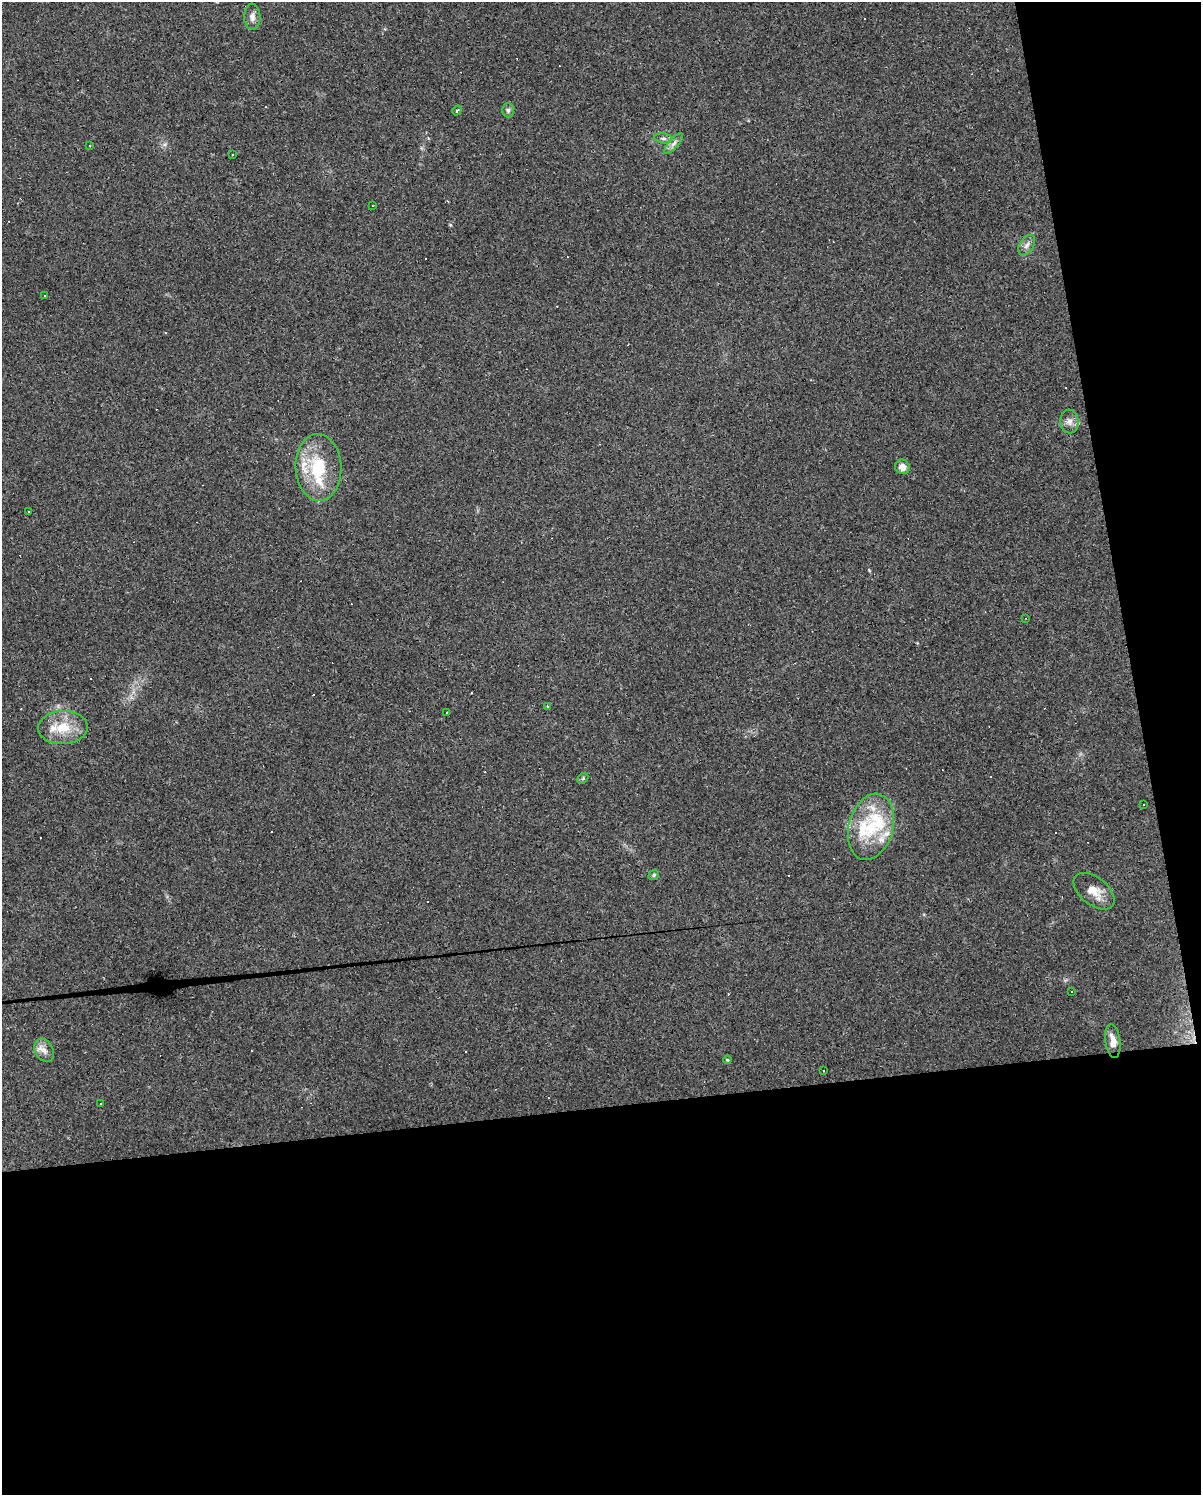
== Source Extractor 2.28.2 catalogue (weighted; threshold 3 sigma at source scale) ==
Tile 12 of 4 x 3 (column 4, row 3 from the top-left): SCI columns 3597-4795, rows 20-1512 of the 4795 x 4562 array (HDU 1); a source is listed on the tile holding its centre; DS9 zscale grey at full resolution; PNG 1203 x 1497 px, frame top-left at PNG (2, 2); each listed source drawn as its Kron ellipse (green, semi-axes under 4 px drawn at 4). Shown black and unused: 31% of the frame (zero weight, under 3 of 4 exposures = <1% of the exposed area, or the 3 px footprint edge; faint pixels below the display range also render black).
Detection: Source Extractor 2.28.2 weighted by HDU 2 'WHT'; one run over the whole footprint, this tile lists its part. Background 0.0683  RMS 0.0045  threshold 0.0204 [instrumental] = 3 sigma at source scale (4.5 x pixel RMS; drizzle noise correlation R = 1.50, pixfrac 1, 0.0396/0.0396 arcsec/px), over >= 5 px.
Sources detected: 69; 33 cosmic-ray / hot-pixel residue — neither listed nor drawn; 7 inside a brighter listed object's ellipse — not listed separately; the other 29 listed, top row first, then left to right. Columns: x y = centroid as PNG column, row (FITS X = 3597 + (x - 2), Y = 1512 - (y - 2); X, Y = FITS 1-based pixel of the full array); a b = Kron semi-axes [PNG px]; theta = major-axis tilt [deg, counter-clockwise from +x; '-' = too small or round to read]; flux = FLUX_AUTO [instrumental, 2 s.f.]
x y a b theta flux
252 17 13 8 -88 2.8
508 110 7 6 - 1.1
457 111 5 3 - 0.52
663 138 9 5 -7 1.2
674 143 13 5 50 1.7
90 145 3 3 - 0.47
232 155 2 2 - 0.42
372 205 3 2 - 0.34
1027 245 11 7 57 2
45 296 2 2 - 0.36
1069 421 12 9 -85 2.6
318 467 33 23 -88 25
902 467 7 7 - 3.6
28 512 3 3 - 0.72
1025 618 3 2 - 0.33
547 706 3 3 - 0.74
446 712 3 3 - 1.7
63 728 25 16 2 12
583 778 6 4 44 0.66
1144 805 3 3 - 1.1
871 827 34 22 75 22
654 875 5 4 - 0.78
1094 891 24 13 -38 7.1
1071 992 3 3 - 0.57
1113 1041 17 7 -82 4
44 1050 12 9 -61 3
727 1060 4 3 - 0.45
823 1071 3 2 - 0.61
101 1103 3 2 - 0.47
Unlisted compact peaks at least as high as the median listed source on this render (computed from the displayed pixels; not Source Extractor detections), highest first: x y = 869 570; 165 144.